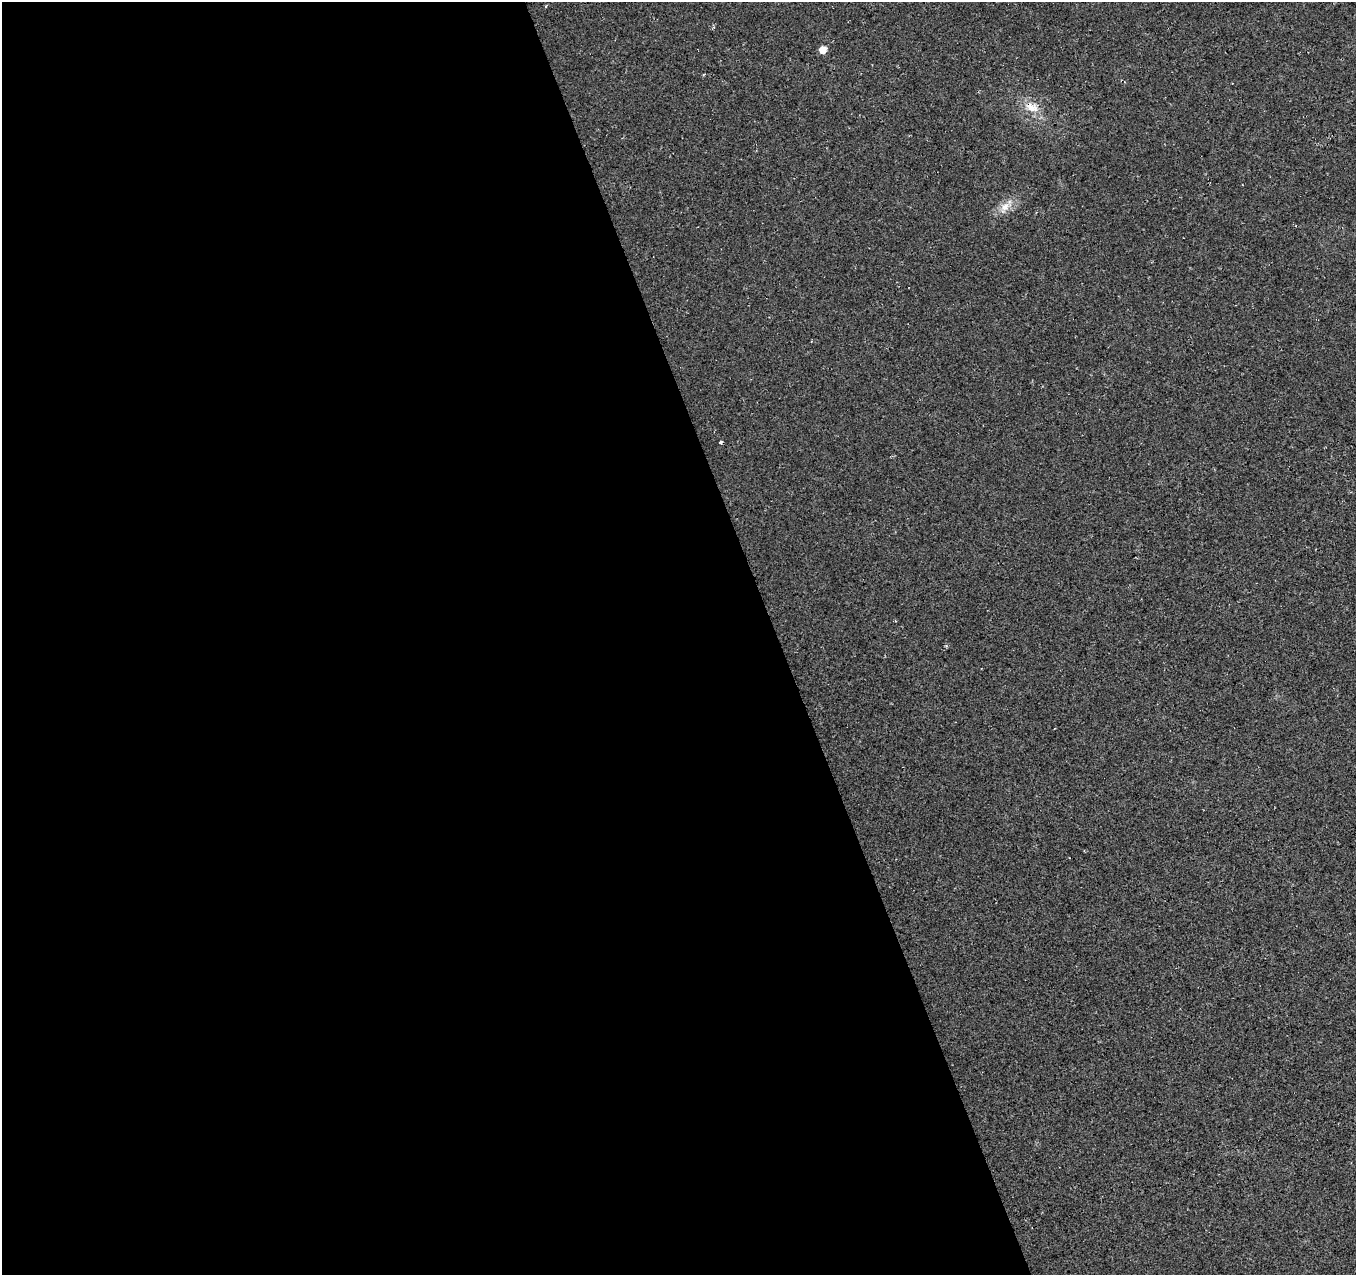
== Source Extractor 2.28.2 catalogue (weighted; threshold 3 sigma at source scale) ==
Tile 9 of 4 x 4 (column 1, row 3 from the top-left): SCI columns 55-1408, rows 1364-2636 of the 5527 x 5327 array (HDU 1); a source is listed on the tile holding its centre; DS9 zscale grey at full resolution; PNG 1358 x 1277 px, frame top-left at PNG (2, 2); no overlay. Shown black and unused: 57% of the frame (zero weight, under 3 of 4 exposures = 5% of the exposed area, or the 3 px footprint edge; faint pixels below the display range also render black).
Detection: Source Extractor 2.28.2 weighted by HDU 2 'WHT'; one run over the whole footprint, this tile lists its part. Background 0.0289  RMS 0.0074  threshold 0.0334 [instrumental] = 3 sigma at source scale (4.5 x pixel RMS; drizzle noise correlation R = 1.50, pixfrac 1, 0.0396/0.0396 arcsec/px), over >= 5 px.
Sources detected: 4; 1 cosmic-ray / hot-pixel residue — not listed; the other 3 listed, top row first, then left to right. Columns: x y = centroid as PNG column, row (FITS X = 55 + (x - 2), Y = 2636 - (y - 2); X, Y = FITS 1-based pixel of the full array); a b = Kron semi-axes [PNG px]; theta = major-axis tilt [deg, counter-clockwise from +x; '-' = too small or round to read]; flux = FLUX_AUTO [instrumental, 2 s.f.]
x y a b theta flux
823 50 5 5 - 9.4
1032 107 20 12 -24 11
1005 207 14 10 47 7.4
Overlapping masked pixels (flux is a lower limit): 1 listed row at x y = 1032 107